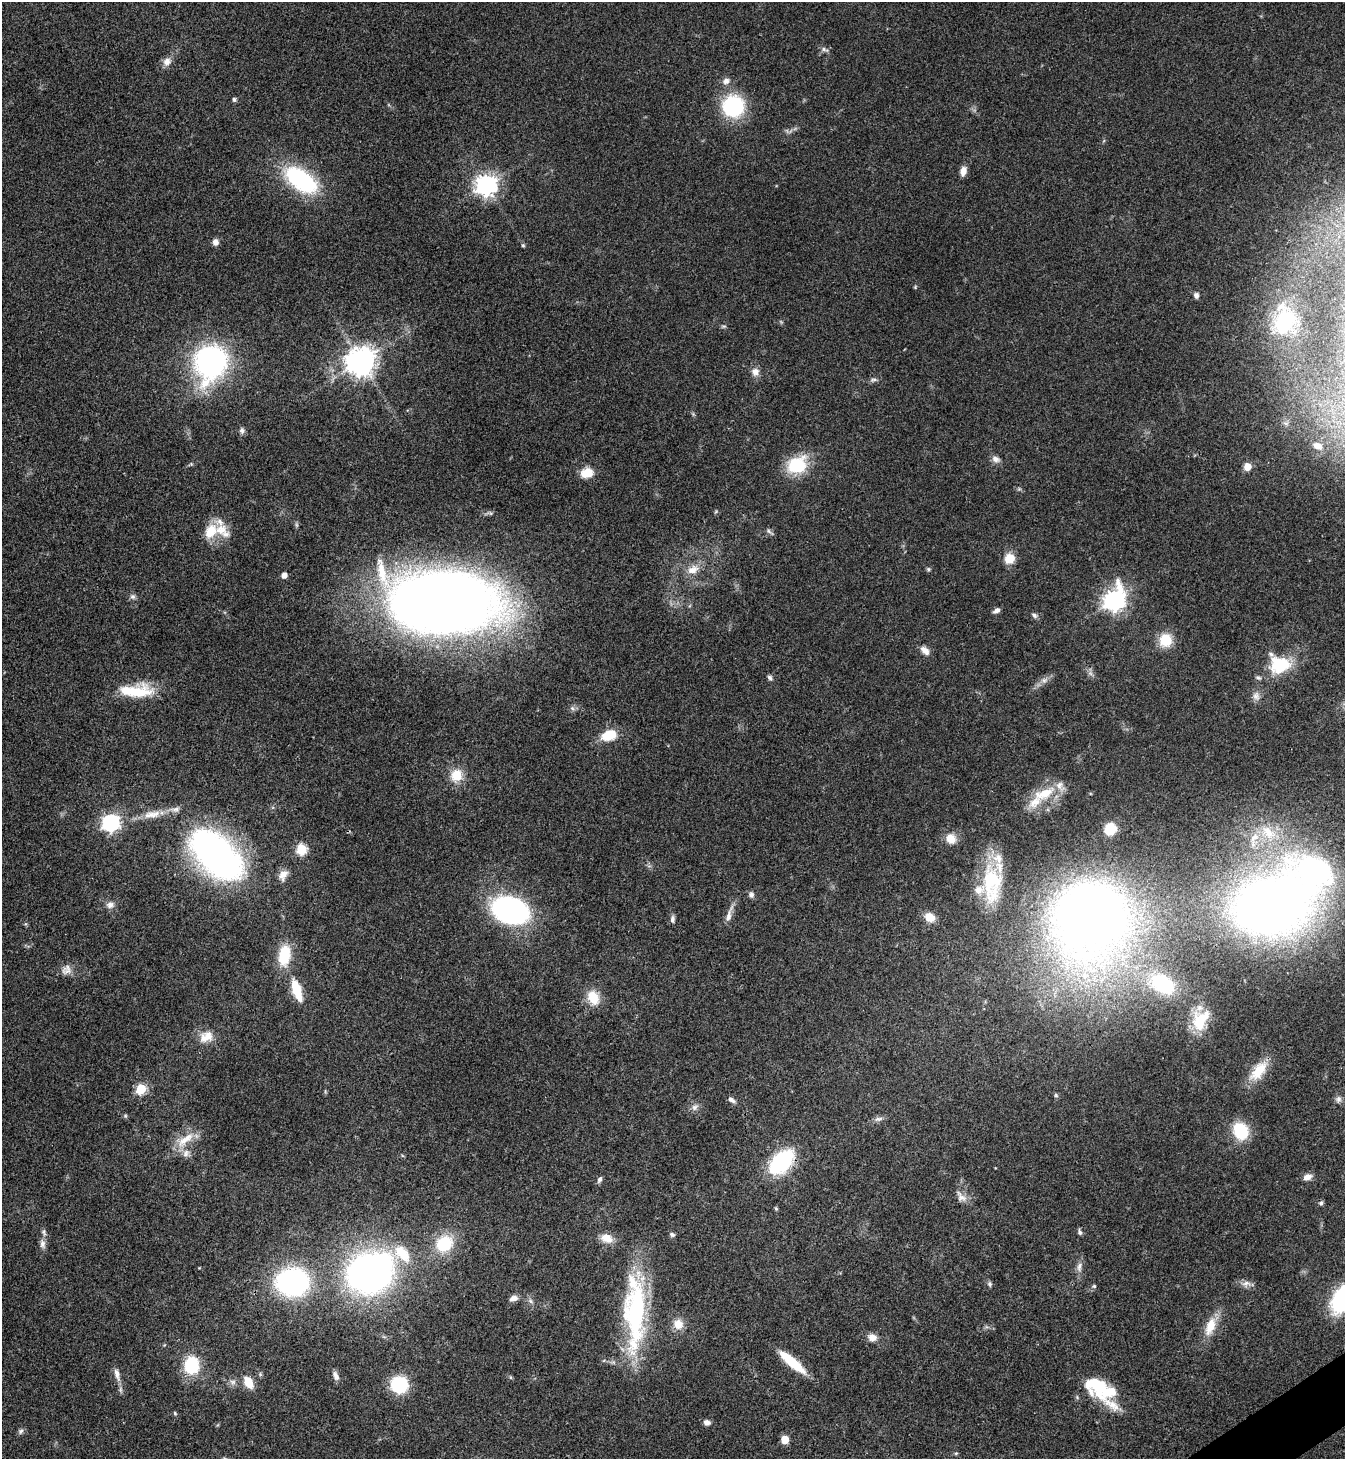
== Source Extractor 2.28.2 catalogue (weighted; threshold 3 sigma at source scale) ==
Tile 6 of 4 x 4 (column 2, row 2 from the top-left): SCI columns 1639-2981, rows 2915-4371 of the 5825 x 5833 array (HDU 1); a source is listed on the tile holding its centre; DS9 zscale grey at full resolution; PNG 1347 x 1461 px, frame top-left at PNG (2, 2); no overlay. Shown black and unused: <1% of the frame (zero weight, under 3 of 4 exposures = <1% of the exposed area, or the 3 px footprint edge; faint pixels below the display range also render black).
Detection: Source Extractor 2.28.2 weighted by HDU 2 'WHT'; one run over the whole footprint, this tile lists its part. Background 0.062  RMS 0.0053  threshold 0.024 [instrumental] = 3 sigma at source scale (4.5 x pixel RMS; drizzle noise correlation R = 1.50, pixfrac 1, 0.05/0.05 arcsec/px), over >= 5 px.
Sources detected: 138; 2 too faint to see at this stretch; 1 inside a brighter object's white glare — not listed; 14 inside a brighter listed object's ellipse — not listed separately; the other 121 listed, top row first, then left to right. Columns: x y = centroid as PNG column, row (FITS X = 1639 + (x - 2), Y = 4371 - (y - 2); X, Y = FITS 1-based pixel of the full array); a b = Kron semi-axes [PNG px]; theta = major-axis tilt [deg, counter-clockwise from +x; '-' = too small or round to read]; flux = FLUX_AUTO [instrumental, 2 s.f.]
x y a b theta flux
824 50 12 5 -21 1.7
167 62 11 9 48 3.8
726 81 10 8 24 2.9
234 99 5 5 - 1.1
733 106 21 20 - 47
963 171 11 7 78 4
301 180 33 17 -35 70
486 185 8 7 - 380
215 242 7 6 - 2.9
523 245 5 4 - 0.7
915 287 5 4 - 0.56
1196 295 8 6 -90 1.7
1285 321 38 27 60 42
723 326 8 4 8 0.82
361 361 10 10 - 630
210 362 31 26 72 130
755 372 10 10 - 3.5
873 380 11 5 7 1.6
242 431 9 7 -89 1.7
1318 446 13 9 -25 6.8
996 459 11 8 -21 2.7
797 465 17 14 27 33
1247 467 5 5 - 11
587 473 12 10 15 9.8
716 511 6 4 46 0.63
211 531 20 13 64 12
769 531 13 5 -40 1.3
1009 559 11 10 - 8.6
693 569 18 12 23 7.1
928 569 6 5 - 0.96
284 575 5 4 - 3.9
133 596 8 7 - 1.7
1115 600 9 8 - 350
444 603 86 48 -3 830
996 610 8 5 29 2
1034 615 8 5 -39 1.4
1165 640 14 13 - 14
925 650 13 8 -46 3.7
1279 665 26 22 7 23
1090 673 7 5 -44 1.6
770 678 7 5 -53 1.4
1044 680 10 8 16 2.8
135 691 41 14 0 23
1256 696 13 10 -82 3.4
609 735 14 9 19 16
456 775 17 15 72 10
1044 793 34 14 22 17
152 814 28 11 10 8.8
110 823 7 7 - 190
1110 829 8 8 - 20
951 839 13 12 - 6.8
301 849 6 6 - 37
216 855 41 24 -44 280
1314 871 74 54 -30 150
283 875 14 10 60 4.6
992 883 53 23 -89 39
751 895 8 7 - 1.9
110 905 11 9 15 3.1
1269 905 52 40 6 580
510 910 35 23 -21 100
729 915 26 6 73 4.5
930 917 11 9 -32 7.2
1093 918 82 75 64 510
672 919 9 5 89 1.8
284 955 24 13 82 18
66 970 15 12 37 4.3
1163 984 31 20 -35 33
297 990 24 9 -72 17
593 997 18 13 -62 11
1200 1020 27 17 62 17
206 1037 21 15 24 8.4
1258 1071 30 14 51 14
141 1089 6 5 - 33
1056 1095 6 5 - 0.83
1338 1099 8 8 - 1.9
731 1100 11 5 -33 2
695 1107 10 8 48 2.5
125 1116 6 5 - 0.8
878 1119 13 6 12 2.2
1240 1131 17 14 -63 22
185 1140 33 11 38 11
186 1153 12 9 58 3.5
781 1162 22 14 47 60
1307 1177 11 7 16 3.3
599 1179 9 5 63 1.5
961 1197 19 9 -50 4.2
1321 1203 6 5 - 1.1
776 1208 5 4 - 0.73
1080 1232 7 5 -76 1.3
672 1234 7 5 -23 1.3
607 1238 17 11 -19 6.7
42 1244 14 7 -83 2.9
444 1244 22 19 38 23
402 1253 30 18 -46 19
1079 1267 15 7 82 3.1
370 1273 33 26 21 320
292 1282 21 18 -3 140
990 1284 7 6 - 1.3
1246 1284 13 9 7 3
1094 1286 5 5 - 0.79
513 1298 11 7 18 2.8
1342 1299 19 11 63 91
530 1301 9 6 -51 1.7
635 1312 94 24 89 89
678 1324 14 13 - 6.4
1210 1326 26 12 70 11
872 1337 12 10 -16 4
792 1362 32 8 -40 20
191 1365 16 14 90 28
117 1374 17 7 -76 4.2
336 1376 13 6 -65 2.7
233 1382 9 9 - 2.3
248 1382 12 8 -61 9.7
1095 1384 27 19 -16 22
399 1385 13 12 - 40
1111 1404 51 10 -33 11
175 1413 6 5 - 0.75
707 1422 7 6 - 2.3
21 1431 8 6 61 1.5
785 1439 5 5 - 17
956 1453 6 3 18 0.65
Overlapping masked pixels (flux is a lower limit): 1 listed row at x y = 216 855
Isophote crosses this tile's border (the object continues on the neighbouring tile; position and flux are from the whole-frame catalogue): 1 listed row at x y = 1342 1299